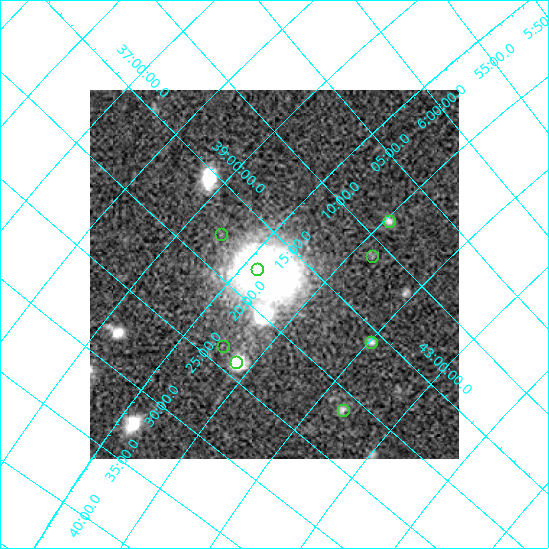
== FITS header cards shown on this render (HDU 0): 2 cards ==
NAXIS1  =                  369
NAXIS2  =                  369

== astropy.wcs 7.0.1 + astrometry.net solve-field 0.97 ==
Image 369 x 369 px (HDU 0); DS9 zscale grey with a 90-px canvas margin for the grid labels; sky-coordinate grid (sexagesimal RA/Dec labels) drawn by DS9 from the SOLVED WCS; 8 Tycho-2 reference stars matched to detected sources circled (green)
Header WCS: none
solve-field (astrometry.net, Tycho-2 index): SOLVED blind (the file carries no WCS)
Solved WCS: RA---TAN-SIP/DEC--TAN-SIP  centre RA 06:17:11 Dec +40:25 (94.30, +40.41 deg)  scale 51 x 49.8 arcsec/px (non-square pixels)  FOV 313.9' x 306.2'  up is -133 deg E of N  parity flipped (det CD > 0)
(file carries no celestial WCS; the grid is the blind solution)
Tycho-2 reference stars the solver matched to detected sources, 8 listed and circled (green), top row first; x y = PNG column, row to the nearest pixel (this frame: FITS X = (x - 90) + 1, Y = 369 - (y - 90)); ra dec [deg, ICRS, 3 dp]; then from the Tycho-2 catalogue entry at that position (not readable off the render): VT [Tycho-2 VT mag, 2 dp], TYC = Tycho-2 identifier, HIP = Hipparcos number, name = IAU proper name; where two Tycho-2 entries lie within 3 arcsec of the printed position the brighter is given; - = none
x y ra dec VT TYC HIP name
389 221 92.096 +41.056 6.45 2929-1642-1 29114 -
221 234 94.437 +39.474 6.96 2930-1240-1 29901 -
372 256 92.765 +41.232 7.66 2930-571-1 29332 -
257 269 94.445 +40.189 7.45 2930-2043-1 29904 -
371 342 93.966 +42.035 7.64 2934-1952-1 29743 -
223 346 95.912 +40.521 6.93 2931-2325-1 30408 -
236 362 95.975 +40.809 7.31 2931-2509-1 30432 -
343 410 95.325 +42.340 6.78 2935-2580-1 30205 -